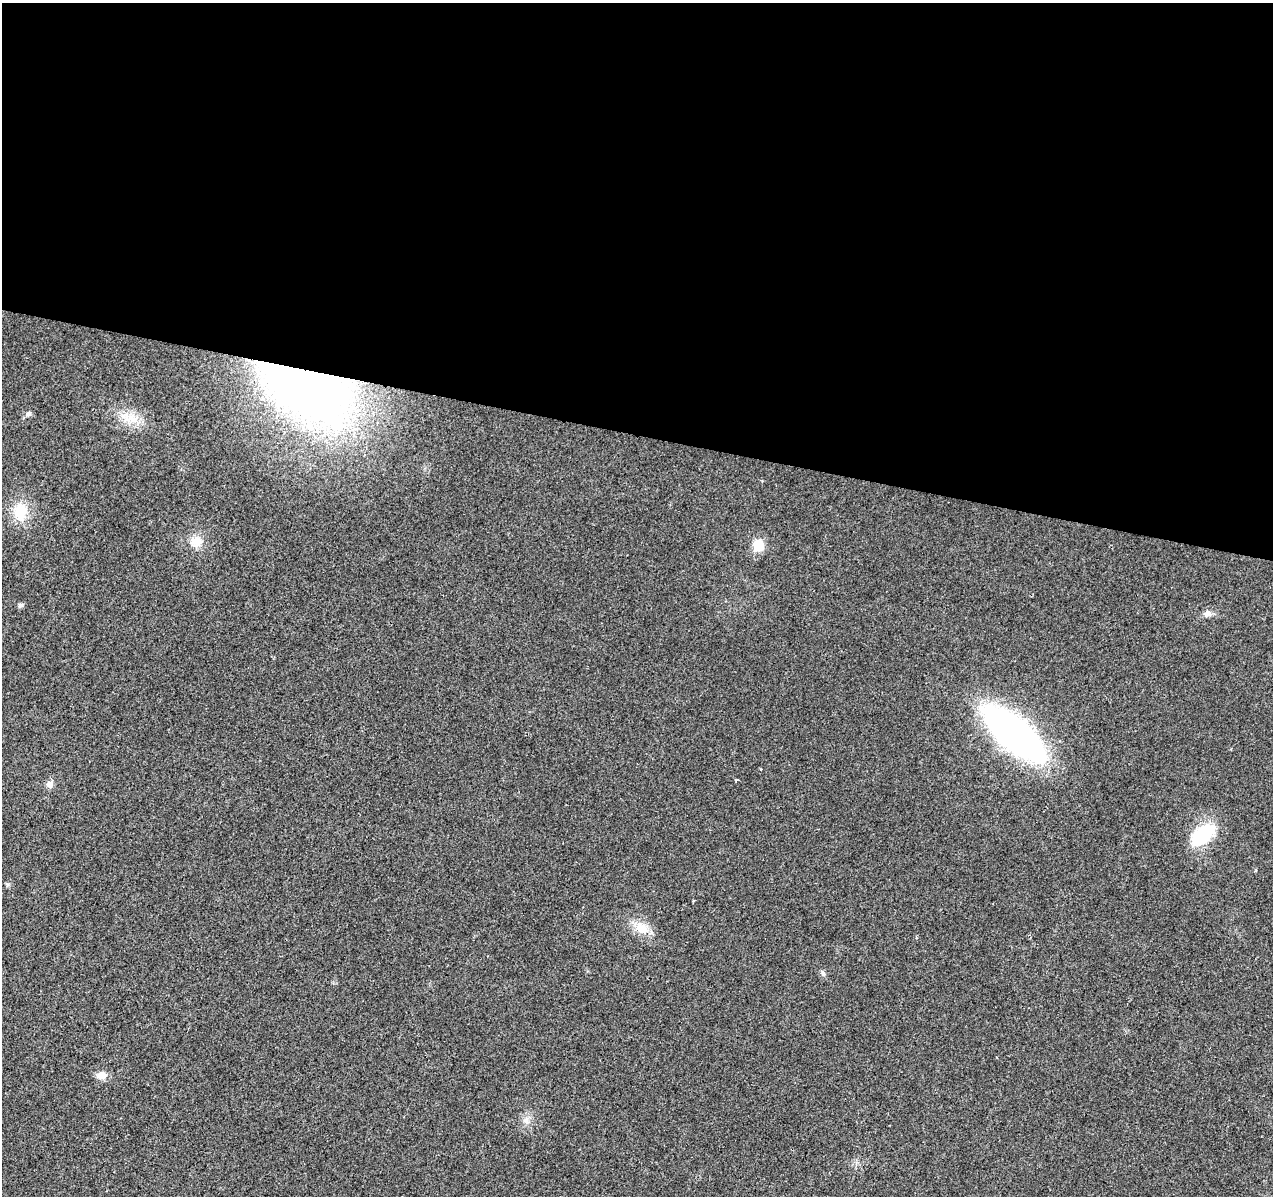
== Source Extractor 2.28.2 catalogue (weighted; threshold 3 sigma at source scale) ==
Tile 3 of 4 x 4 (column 3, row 1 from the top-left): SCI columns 2549-3819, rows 3863-5056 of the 5090 x 5277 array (HDU 1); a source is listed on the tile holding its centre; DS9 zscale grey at full resolution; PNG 1275 x 1198 px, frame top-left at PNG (2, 3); no overlay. Shown black and unused: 36% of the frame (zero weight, under 2 of 3 exposures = <1% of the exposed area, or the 3 px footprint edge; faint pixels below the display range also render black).
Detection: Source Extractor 2.28.2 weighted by HDU 2 'WHT'; one run over the whole footprint, this tile lists its part. Background 0.0226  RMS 0.006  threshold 0.0272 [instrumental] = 3 sigma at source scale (4.5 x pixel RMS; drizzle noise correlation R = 1.50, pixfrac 1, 0.0396/0.0396 arcsec/px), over >= 5 px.
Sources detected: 19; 1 inside a brighter object's white glare — not listed; the other 18 listed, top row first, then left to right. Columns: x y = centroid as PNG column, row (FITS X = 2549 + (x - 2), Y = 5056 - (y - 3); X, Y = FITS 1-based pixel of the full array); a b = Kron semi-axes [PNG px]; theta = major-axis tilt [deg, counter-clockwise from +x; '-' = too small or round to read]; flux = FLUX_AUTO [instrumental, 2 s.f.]
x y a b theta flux
301 376 83 46 -36 440
28 414 9 6 20 1.6
130 418 28 12 -7 12
20 511 22 18 71 15
196 541 17 15 -3 8.3
758 545 14 13 - 9.3
20 605 7 6 - 1.3
1207 614 10 8 34 3.1
1014 734 48 19 -42 330
737 780 4 3 - 0.94
50 784 8 7 - 3.3
1203 835 35 19 37 29
7 885 6 4 72 0.86
694 901 3 2 - 0.72
642 928 22 12 -31 10
823 973 8 5 -61 1.5
102 1075 12 10 4 4.5
526 1121 7 4 -71 1.7
Overlapping masked pixels (flux is a lower limit): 1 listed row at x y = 301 376